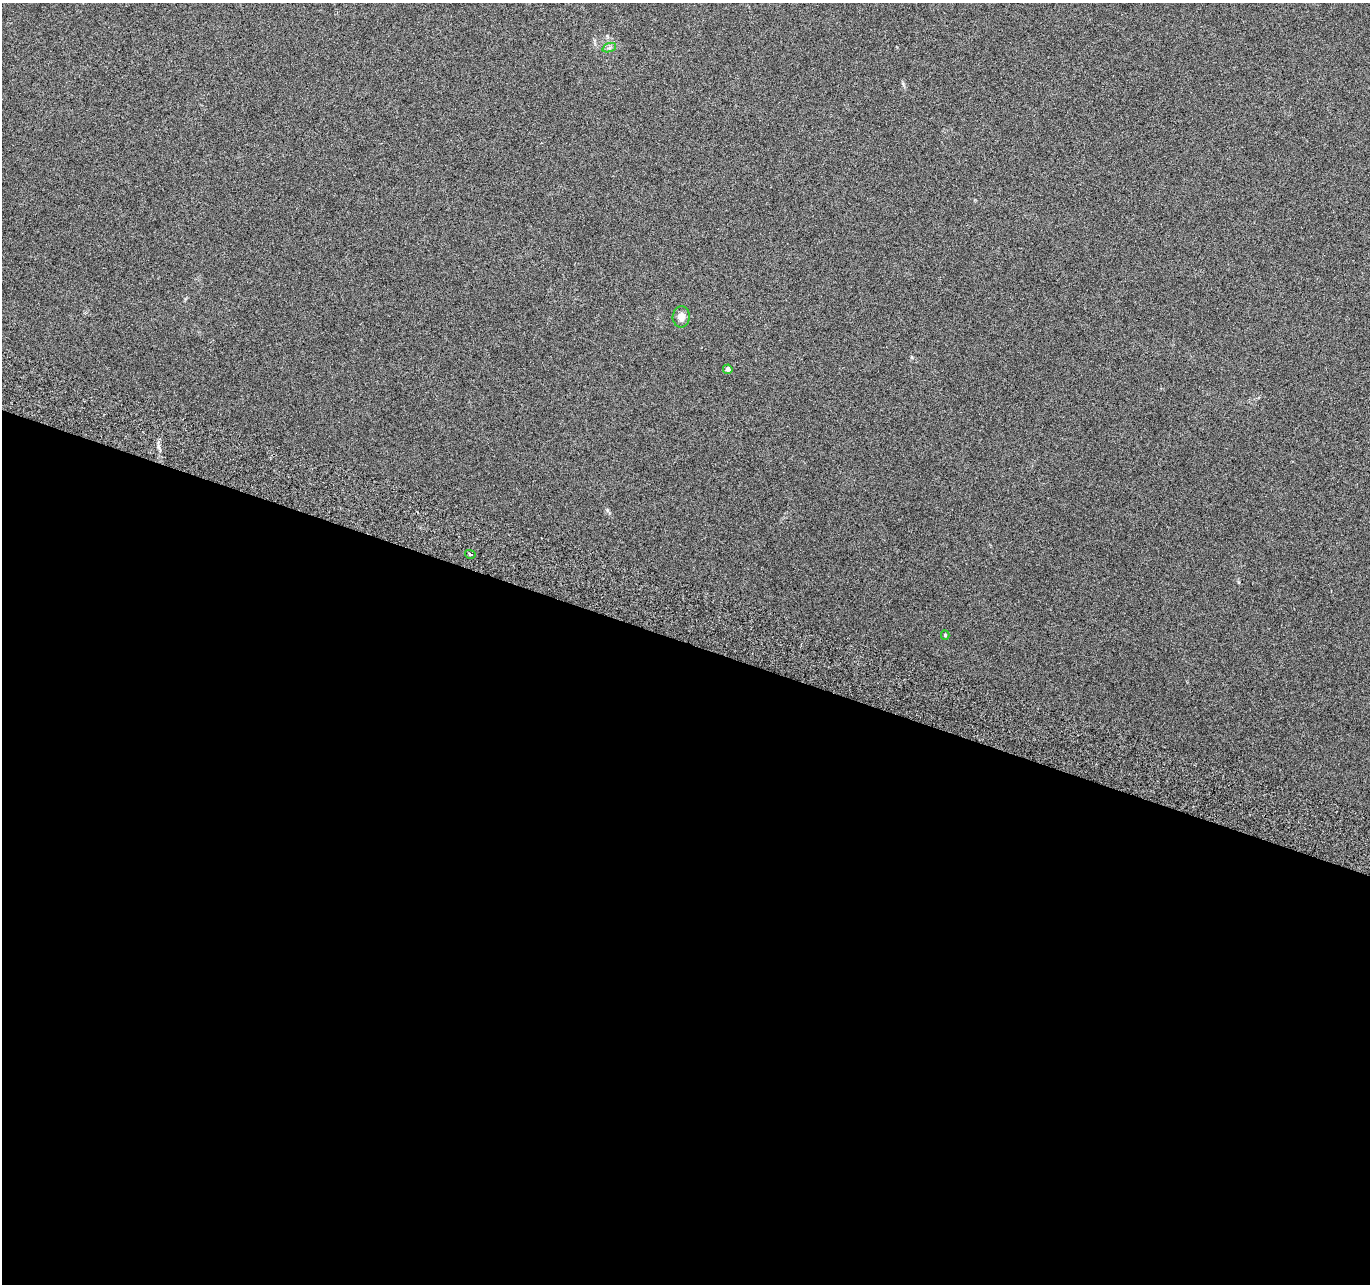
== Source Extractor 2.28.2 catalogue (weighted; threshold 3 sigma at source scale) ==
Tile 14 of 4 x 4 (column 2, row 4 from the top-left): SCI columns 1392-2759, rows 269-1550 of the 5526 x 5730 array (HDU 1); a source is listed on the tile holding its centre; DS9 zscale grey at full resolution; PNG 1372 x 1286 px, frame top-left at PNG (2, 3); each listed source drawn as its Kron ellipse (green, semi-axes under 4 px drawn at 4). Shown black and unused: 50% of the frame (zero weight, under 3 of 6 exposures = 3% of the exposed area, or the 3 px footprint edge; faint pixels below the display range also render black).
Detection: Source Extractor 2.28.2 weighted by HDU 2 'WHT'; one run over the whole footprint, this tile lists its part. Background 0.0879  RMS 0.0055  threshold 0.0225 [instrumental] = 3 sigma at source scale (4.09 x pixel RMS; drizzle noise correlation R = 1.36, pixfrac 0.8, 0.0396/0.0396 arcsec/px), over >= 5 px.
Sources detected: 5; all 5 listed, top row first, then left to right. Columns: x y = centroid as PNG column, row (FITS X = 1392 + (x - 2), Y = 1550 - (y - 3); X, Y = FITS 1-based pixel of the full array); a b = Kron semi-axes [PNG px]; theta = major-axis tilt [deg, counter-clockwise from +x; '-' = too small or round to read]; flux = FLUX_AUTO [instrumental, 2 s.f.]
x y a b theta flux
609 48 7 4 19 1.1
681 317 10 8 87 3.5
728 369 5 4 - 1.8
470 554 5 3 - 0.85
945 635 5 4 - 0.66